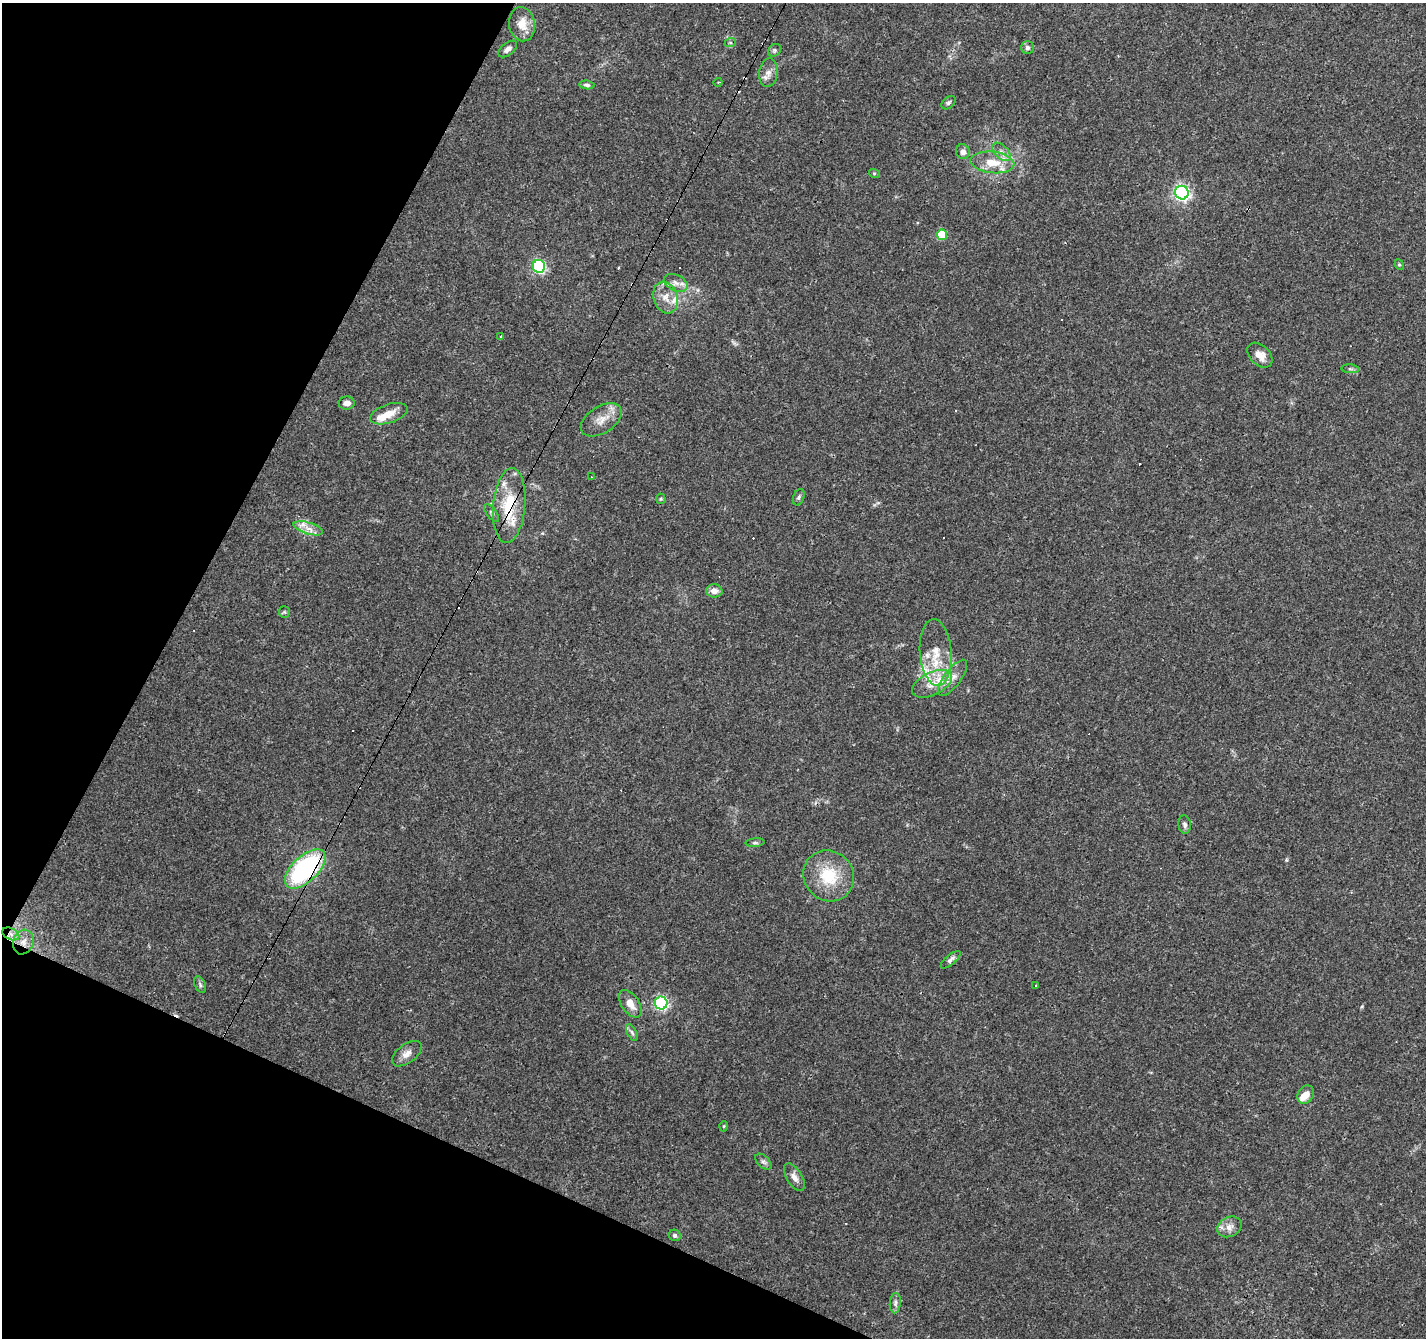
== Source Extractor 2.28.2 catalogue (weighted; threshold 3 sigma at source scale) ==
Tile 9 of 4 x 4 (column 1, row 3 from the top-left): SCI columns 1-1424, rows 1536-2871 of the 5699 x 5807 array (HDU 1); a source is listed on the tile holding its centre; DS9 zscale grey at full resolution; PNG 1428 x 1340 px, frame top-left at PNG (2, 3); each listed source drawn as its Kron ellipse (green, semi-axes under 4 px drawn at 4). Shown black and unused: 22% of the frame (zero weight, under 3 of 4 exposures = <1% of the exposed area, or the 3 px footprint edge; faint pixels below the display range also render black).
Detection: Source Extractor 2.28.2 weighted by HDU 2 'WHT'; one run over the whole footprint, this tile lists its part. Background 0.052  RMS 0.0037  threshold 0.0165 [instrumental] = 3 sigma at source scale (4.5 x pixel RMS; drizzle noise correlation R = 1.50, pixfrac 1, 0.0396/0.0396 arcsec/px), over >= 5 px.
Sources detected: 78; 16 cosmic-ray / hot-pixel residue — neither listed nor drawn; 6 inside a brighter listed object's ellipse — not listed separately; the other 56 listed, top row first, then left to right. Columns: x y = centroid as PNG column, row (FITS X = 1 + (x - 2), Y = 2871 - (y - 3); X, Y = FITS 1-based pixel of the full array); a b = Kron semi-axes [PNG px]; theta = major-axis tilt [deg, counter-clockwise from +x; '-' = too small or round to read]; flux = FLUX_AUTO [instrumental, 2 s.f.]
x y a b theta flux
522 24 17 13 -81 5.1
730 43 6 4 18 0.5
1027 47 6 6 - 0.92
508 49 11 6 38 1.5
774 50 7 5 47 0.67
768 73 14 9 83 2.6
718 82 4 3 - 0.36
587 85 8 4 -5 0.77
949 103 8 5 39 0.74
963 152 7 6 - 1.6
1002 152 11 6 -46 1.9
992 162 22 10 -6 7.6
874 173 5 3 - 0.39
1182 193 7 6 - 90
942 235 5 5 - 12
1399 265 5 4 - 0.53
539 266 6 6 - 50
676 283 12 8 -25 2.4
666 297 16 12 -72 4.6
501 337 3 3 - 1.2
1260 355 15 9 -43 3.6
1350 369 9 3 -5 0.67
347 403 8 6 3 1.9
389 414 19 9 18 4.8
601 420 23 13 32 5.1
592 477 3 2 - 0.21
799 497 8 5 68 0.79
661 499 5 5 - 0.46
509 505 37 16 85 15
491 513 10 5 -54 0.82
308 528 15 5 -16 2.9
714 591 8 6 -1 2.2
284 612 6 5 - 0.53
936 653 33 16 -86 11
953 678 21 8 53 3.4
932 684 21 11 25 5.8
1185 824 9 6 -83 1.1
755 843 9 4 4 0.67
305 869 25 12 43 52
829 876 26 24 -48 15
11 934 9 5 -25 1.9
23 942 12 10 70 3.2
951 960 12 5 40 1.2
200 985 9 5 -64 0.81
1036 985 3 3 - 0.58
661 1003 6 6 - 58
630 1004 15 8 -56 3.7
632 1033 9 4 -63 0.9
407 1054 17 9 37 2.8
1306 1095 10 8 56 3
724 1126 5 3 - 0.35
763 1162 10 6 -43 1.1
794 1177 15 7 -59 2.4
1229 1227 13 9 27 2.7
675 1235 6 5 - 0.86
895 1303 10 5 84 1.1
Overlapping masked pixels (flux is a lower limit): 4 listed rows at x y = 509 505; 305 869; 11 934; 23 942